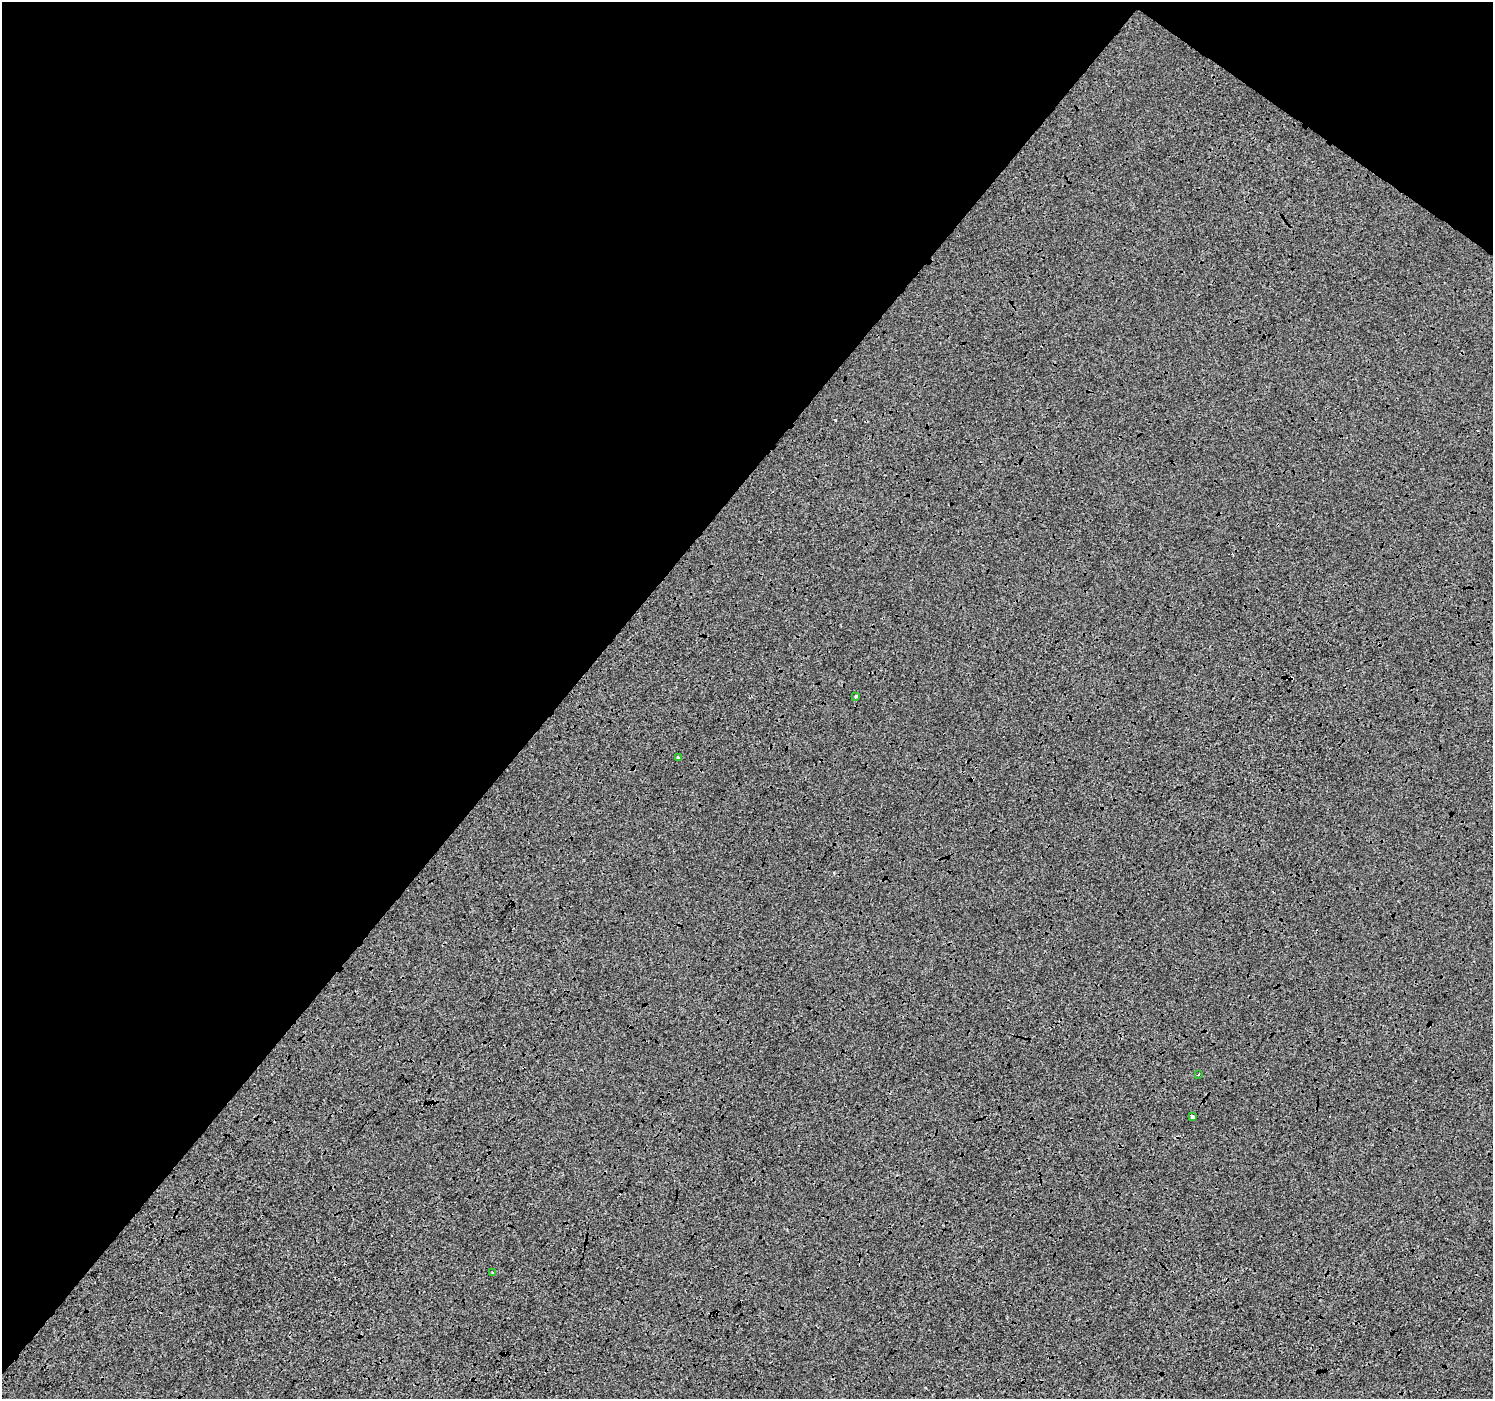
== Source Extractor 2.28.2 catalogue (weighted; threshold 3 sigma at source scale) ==
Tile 2 of 4 x 4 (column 2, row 1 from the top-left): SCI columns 1493-2983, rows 4368-5764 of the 5973 x 6010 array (HDU 1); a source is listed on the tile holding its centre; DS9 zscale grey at full resolution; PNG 1495 x 1401 px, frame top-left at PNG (2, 2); each listed source drawn as its Kron ellipse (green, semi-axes under 4 px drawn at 4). Shown black and unused: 40% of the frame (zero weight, under 3 of 4 exposures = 2% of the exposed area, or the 3 px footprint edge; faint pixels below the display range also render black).
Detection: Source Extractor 2.28.2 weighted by HDU 2 'WHT'; one run over the whole footprint, this tile lists its part. Background -0.00333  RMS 0.0066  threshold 0.0298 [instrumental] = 3 sigma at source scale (4.5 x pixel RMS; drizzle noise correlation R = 1.50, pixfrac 1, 0.0396/0.0396 arcsec/px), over >= 5 px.
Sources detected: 6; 1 cosmic-ray / hot-pixel residue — neither listed nor drawn; the other 5 listed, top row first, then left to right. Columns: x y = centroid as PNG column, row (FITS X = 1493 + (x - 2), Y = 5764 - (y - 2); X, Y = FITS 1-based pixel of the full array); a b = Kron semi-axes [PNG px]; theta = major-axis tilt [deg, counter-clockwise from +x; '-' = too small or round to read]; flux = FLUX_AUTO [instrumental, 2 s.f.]
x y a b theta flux
856 696 3 3 - 0.76
678 757 3 3 - 0.68
1198 1074 3 2 - 1
1192 1116 3 3 - 12
493 1273 3 3 - 1.2